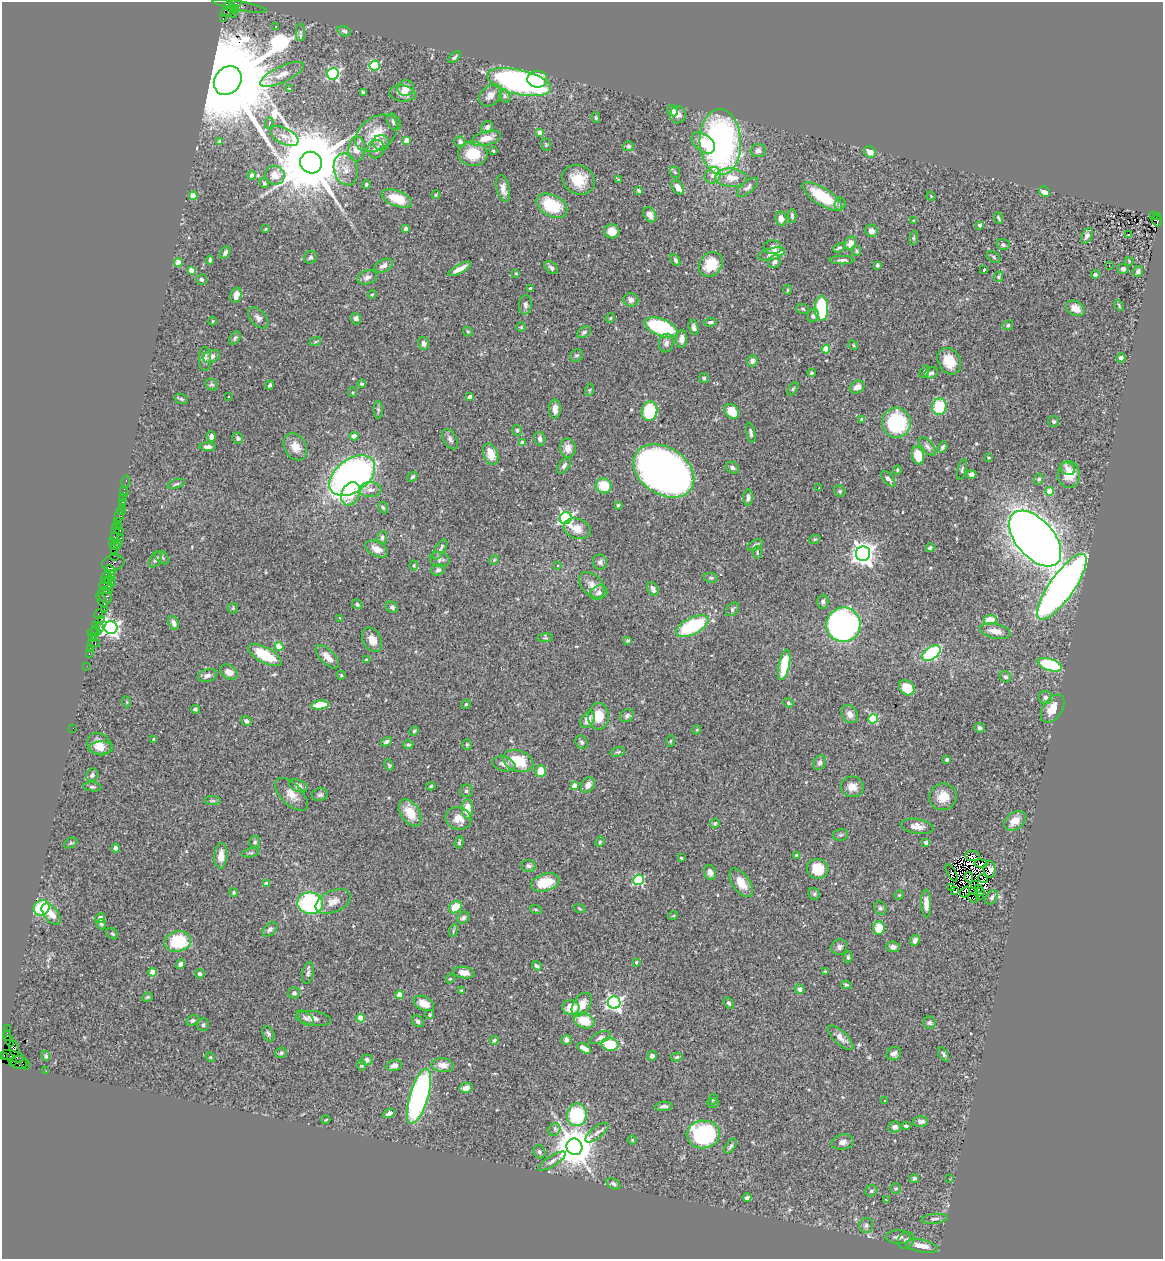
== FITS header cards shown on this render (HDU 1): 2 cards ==
NAXIS1  =                 1161
NAXIS2  =                 1257

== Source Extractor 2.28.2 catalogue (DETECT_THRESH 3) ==
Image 1161 x 1257 px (HDU 1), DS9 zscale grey, 1 PNG px = 1 image px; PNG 1165 x 1261 px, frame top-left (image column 1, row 1257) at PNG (2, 2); each listed source drawn as its Kron ellipse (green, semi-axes under 4 px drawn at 4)
Background 0.688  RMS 0.043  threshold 0.128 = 3 sigma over >= 5 px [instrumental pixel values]
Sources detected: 528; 5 with non-positive FLUX_AUTO (blend fragments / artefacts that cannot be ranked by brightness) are neither listed nor drawn; of the other 523, the 500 brightest by FLUX_AUTO listed and drawn (23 fainter detections omitted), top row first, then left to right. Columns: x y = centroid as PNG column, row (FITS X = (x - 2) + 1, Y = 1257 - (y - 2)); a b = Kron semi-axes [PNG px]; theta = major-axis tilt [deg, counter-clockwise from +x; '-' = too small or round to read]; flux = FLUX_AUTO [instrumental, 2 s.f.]
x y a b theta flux
235 3 6 3 17 160
240 6 27 4 -10 84
230 8 6 4 -35 250
235 9 4 3 - 100
229 11 9 4 20 290
233 13 3 2 - 36
223 19 3 2 - 280
276 26 3 3 - 2.8
344 31 7 5 -21 7.9
300 32 9 4 89 7.3
454 57 7 3 42 5.5
375 65 5 5 - 200
282 74 24 8 25 35
333 74 6 5 - 440
538 79 10 8 -1 51
228 81 15 13 50 89000
519 82 33 12 -13 680
406 88 8 7 - 31
289 89 3 2 - 5
363 93 4 3 - 5.2
402 93 13 8 -7 20
491 95 13 9 43 21
505 96 7 5 -62 6.3
673 111 6 5 - 18
678 115 8 8 - 16
596 118 5 4 - 3.7
394 122 9 6 -56 9.8
269 123 5 3 - 6.3
487 127 6 5 - 11
377 133 23 16 35 69
540 133 4 4 - 27
284 136 15 8 -26 24
486 138 15 7 16 32
407 140 4 4 - 45
220 142 4 3 - 6.5
460 142 6 5 - 7.1
720 142 33 20 -87 910
381 143 8 7 - 13
703 143 13 8 -38 59
546 144 6 5 - 4
628 146 5 5 - 6
357 149 12 8 85 32
376 149 9 8 - 16
758 150 7 6 - 9.7
493 151 3 3 - 2.9
870 152 6 5 - 27
473 154 14 12 -5 74
311 163 11 10 - 38000
346 169 16 12 -74 35
675 172 6 5 - 4.1
275 175 10 9 - 28
713 175 8 7 - 15
252 176 4 4 - 40
731 178 16 9 -4 44
578 180 17 14 -28 65
618 180 4 3 - 3.4
264 183 5 4 - 5.1
366 184 4 4 - 4.2
678 187 8 5 -56 22
748 187 13 6 41 11
503 189 14 6 -77 19
638 190 4 3 - 3.2
1044 191 6 5 - 22
436 195 4 3 - 3
193 196 4 4 - 47
822 196 23 8 -32 120
931 196 5 4 - 2.7
397 199 16 7 -20 76
840 204 6 5 - 7.1
552 206 16 10 -27 120
650 215 8 6 -58 21
1153 215 3 2 - 160
792 216 7 4 -87 6.2
1157 216 2 2 - 62
999 218 6 3 -65 4.1
781 219 7 5 -81 19
914 220 4 3 - 3
1157 220 6 5 - 220
980 225 4 3 - 5.4
265 229 3 3 - 2.9
406 229 4 3 - 7.9
612 231 8 7 - 31
871 231 6 6 - 14
1128 235 3 3 - 46
1087 236 8 5 61 10
914 238 7 3 82 3.5
850 243 7 5 60 28
1003 245 6 5 - 7.2
773 247 9 7 -8 13
839 248 6 4 28 5.3
856 251 5 4 - 5.1
225 252 7 4 60 7.4
772 254 14 5 15 57
310 257 6 6 - 7.3
994 257 7 5 -38 4.9
210 260 4 3 - 6.3
675 260 6 4 -61 7.1
842 260 12 4 0 8.3
775 261 7 6 - 12
1129 261 4 4 - 2.8
178 262 4 4 - 60
711 264 13 11 49 69
877 265 4 3 - 5
1109 265 2 2 - 2.7
384 266 10 6 26 13
551 268 8 5 -42 8.4
460 269 13 4 29 22
1123 269 5 5 - 7.1
191 270 4 4 - 34
984 270 3 3 - 7.8
1138 271 5 5 - 7.8
516 273 3 2 - 2.5
1095 275 4 4 - 9.5
367 277 10 7 18 12
998 277 5 4 - 3.8
201 279 5 5 - 6.2
531 288 3 3 - 6.6
787 290 5 3 - 3
372 294 4 3 - 3.4
236 295 8 5 76 25
631 300 7 6 - 12
525 305 10 6 86 11
1119 305 6 2 -64 3.3
821 308 12 6 -88 210
1075 308 10 7 -29 23
803 309 6 5 - 4.5
813 316 7 5 62 7.3
258 318 12 7 -47 12
610 318 5 4 - 3.2
356 319 6 5 - 7.8
212 321 4 3 - 2.5
710 322 7 4 5 6.2
1008 325 5 5 - 4.9
521 327 4 4 - 2.8
661 327 17 8 -21 230
694 327 8 4 -77 8.6
468 331 5 4 - 3.4
584 332 7 5 32 6.6
235 338 7 4 58 6.2
682 339 8 5 85 19
315 342 6 3 19 3.8
423 343 6 5 - 11
666 343 9 7 76 13
853 345 5 4 - 3.6
826 349 4 4 - 61
577 355 7 6 - 6.5
211 356 9 6 20 15
1121 358 4 4 - 7.2
205 359 12 6 -89 11
752 361 5 5 - 8.8
949 361 14 11 -58 57
924 372 7 4 60 5.7
811 373 4 4 - 4.8
931 373 7 5 26 8.5
704 378 5 5 - 4.2
362 384 4 4 - 3.9
212 385 7 5 -33 5.7
270 385 4 3 - 5.4
857 387 8 6 29 18
793 389 7 4 58 4
589 390 6 4 70 4.3
353 392 5 4 - 3.3
229 396 3 3 - 6.1
470 397 4 4 - 17
181 399 7 5 -21 4.4
939 407 8 7 - 110
555 409 9 6 89 21
378 410 9 4 -89 5.2
649 411 10 7 78 150
732 411 8 6 -42 69
861 419 4 3 - 3.2
1054 421 5 5 - 5.7
896 423 15 14 - 230
517 430 5 5 - 5.1
751 433 10 4 -78 7.7
211 436 5 4 - 12
354 436 4 4 - 14
238 438 6 5 - 5
450 439 11 6 -60 10
540 439 7 5 -75 10
522 443 4 4 - 24
927 446 11 5 -51 9.2
208 447 8 4 -2 12
295 447 14 11 -60 35
942 447 6 4 58 6.3
568 448 9 8 - 23
491 454 11 7 -71 37
918 455 9 6 -78 66
988 457 4 4 - 3.6
564 466 9 5 54 8.5
732 468 7 5 -32 7.4
962 469 11 4 77 5.7
1068 469 8 6 -34 13
897 470 4 4 - 3.6
664 471 33 23 -33 1800
971 474 5 4 - 9.3
1069 474 13 11 -85 58
352 476 26 16 36 1300
412 477 6 4 41 5.9
888 479 9 5 -49 12
1039 479 5 4 - 5.4
126 481 6 3 75 20
176 484 9 4 18 5.5
604 486 8 7 - 66
819 488 3 2 - 2.9
370 490 11 7 0 16
840 491 6 5 - 4.8
1050 491 4 4 - 57
124 492 4 2 - 25
350 494 12 8 64 46
123 497 3 2 - 4.7
748 498 8 5 87 9.2
122 502 4 3 - 33
618 505 3 3 - 3.5
123 507 2 2 - 11
383 508 6 4 -61 4.6
121 511 5 2 - 25
119 516 5 4 - 32
566 518 6 6 - 640
118 521 2 2 - 25
117 526 5 3 - 39
116 529 2 2 - 34
577 529 14 9 -20 31
119 531 3 3 - 40
114 537 3 3 - 38
121 538 3 2 - 72
382 538 7 5 81 6.2
815 539 6 3 18 3.4
1035 539 33 19 -49 3600
113 542 3 2 - 51
118 543 3 2 - 11
755 545 8 4 33 8.5
115 546 4 2 - 56
930 548 4 3 - 6.6
376 549 12 7 -29 26
440 550 11 5 59 13
114 551 2 2 - 39
757 552 6 3 -88 3.3
863 554 7 7 - 2500
114 556 2 2 - 11
162 558 8 5 -37 5.7
156 559 9 5 60 6.8
440 559 10 7 -13 9.5
494 560 5 4 - 3.3
600 562 7 7 - 9.2
113 563 11 8 10 160
414 565 5 4 - 2.8
558 565 4 3 - 3.4
110 570 5 3 - 570
438 570 6 5 - 7
112 575 4 4 - 290
106 577 6 3 74 170
711 578 7 4 -9 5.6
109 580 4 2 - 37
112 582 2 2 - 34
106 585 6 6 - 120
592 585 15 10 -48 27
1062 587 39 12 55 2000
108 589 5 3 - 110
653 589 7 5 -61 15
599 593 9 6 24 10
105 595 8 6 -61 320
102 600 8 3 -59 74
823 602 7 5 89 8.1
357 604 5 4 - 5.8
392 607 6 5 - 6
233 608 5 5 - 3.9
104 609 2 2 - 42
732 609 8 5 49 8.1
99 614 5 3 - 63
340 618 4 3 - 5.6
101 619 3 2 - 49
990 620 7 5 9 45
173 623 7 4 -66 14
843 625 17 17 - 890
95 626 3 3 - 30
692 626 18 8 27 210
100 627 3 2 - 47
111 628 6 6 - 1100
95 629 3 2 - 51
995 631 15 7 -12 28
94 632 7 3 7 75
93 637 3 2 - 13
545 638 8 3 4 3.7
372 640 13 9 -62 28
628 641 4 3 - 3.7
94 643 6 3 -13 140
279 647 4 4 - 65
90 648 2 2 - 9.1
89 653 3 2 - 58
931 653 10 6 35 230
265 655 18 7 -28 120
327 657 15 7 -45 24
366 659 4 3 - 2.8
784 665 15 5 78 99
1050 665 13 6 -18 220
87 666 2 2 - 17
229 672 9 6 -32 22
208 675 10 6 14 11
341 675 4 4 - 3.4
1005 677 6 5 - 7.4
907 688 8 7 - 69
1045 697 6 6 - 9.4
127 702 5 3 - 2.7
788 703 5 4 - 4.2
466 704 5 4 - 3.4
320 705 9 4 6 55
195 709 4 3 - 5
1053 709 15 9 56 38
850 714 9 7 -58 19
598 716 13 10 -89 50
627 716 7 6 - 8.2
873 719 5 4 - 170
588 720 9 6 58 24
246 721 5 5 - 7.1
73 728 2 2 - 100
980 728 5 5 - 7.4
697 730 4 4 - 2.8
414 731 5 4 - 3.6
154 740 3 3 - 4.7
670 741 6 4 87 3.6
386 742 6 4 28 7.2
582 742 7 5 -60 7.2
99 744 13 10 -32 32
408 745 5 4 - 4.6
467 745 5 5 - 4
101 748 12 6 2 18
618 752 7 4 15 4.9
947 759 3 3 - 12
518 761 16 10 -19 87
820 763 7 6 - 9.6
504 764 12 7 -14 17
389 765 6 3 -64 3.4
541 771 6 5 - 46
92 775 6 6 - 8.9
574 785 4 4 - 35
588 785 8 6 54 19
298 786 10 6 -24 13
431 786 4 3 - 4.6
92 787 9 4 -5 6
852 787 11 10 - 26
466 791 6 6 - 6.9
291 794 20 10 -45 30
320 795 8 6 14 7.1
943 797 14 13 - 41
213 801 8 4 0 5.3
467 809 10 5 -89 42
410 813 15 9 -57 56
458 818 13 11 -15 30
1015 821 12 8 38 33
715 823 5 4 - 4.3
917 826 16 7 -9 22
840 835 8 5 14 5.7
255 842 6 5 - 5.1
459 842 6 4 74 4.3
600 842 5 4 - 4.3
926 842 4 4 - 19
71 843 7 5 27 4.9
116 848 4 4 - 11
251 853 9 3 13 5
221 856 13 6 86 29
797 856 4 4 - 9.1
973 856 7 5 -7 12
681 858 3 3 - 3.4
981 864 6 3 -10 3.8
529 866 7 6 - 7.8
818 869 11 10 - 75
990 869 8 6 -83 5.4
710 872 8 5 -73 13
952 873 9 3 -61 3.1
969 877 5 3 - 8
983 879 4 3 - 3
639 880 5 5 - 250
545 882 14 8 16 74
741 883 16 8 -55 44
266 884 4 4 - 17
974 884 2 2 - 2.6
951 887 4 2 - 4.5
978 889 2 2 - 2.7
955 891 2 2 - 4.2
233 892 4 4 - 4.1
965 892 6 2 51 10
980 892 3 2 - 5.3
814 894 6 5 - 4.9
899 895 5 4 - 3
979 896 3 2 - 7.7
992 897 8 5 57 8.5
974 898 6 2 -23 2.8
333 901 18 11 24 25
310 903 12 11 - 320
926 903 14 5 -88 21
455 907 7 5 40 53
42 908 8 7 - 130
880 908 7 5 -62 6.2
579 909 6 3 -19 2.8
536 910 6 4 -20 3.1
51 914 12 7 -50 29
673 916 5 3 - 2.6
100 918 5 4 - 11
463 918 6 5 - 9.6
101 924 5 5 - 5.5
879 928 7 5 87 53
270 929 8 5 39 8.9
453 931 6 4 73 4.1
112 934 6 5 - 4.3
915 940 6 4 63 10
178 942 13 10 14 150
839 947 8 7 - 9.2
893 947 6 5 - 11
848 957 6 4 85 5.2
636 962 4 3 - 4.6
181 964 5 4 - 14
537 966 5 3 - 6
153 972 4 4 - 48
825 972 3 3 - 3.5
308 973 11 5 77 8.4
464 973 11 6 -8 23
200 974 5 4 - 7.8
450 979 5 4 - 3.4
846 985 5 3 - 3.8
800 989 5 5 - 13
462 990 3 2 - 2.9
294 993 5 5 - 8.1
399 995 4 4 - 44
147 997 5 4 - 3.8
424 1003 11 6 -27 32
614 1003 6 6 - 750
729 1003 6 4 -58 6
582 1005 13 8 56 37
571 1007 8 7 - 48
430 1014 5 4 - 4.1
305 1018 10 5 -41 9.5
314 1018 17 7 -8 19
361 1018 4 4 - 70
193 1020 6 5 - 6.1
418 1021 6 5 - 7.6
584 1021 10 7 -19 60
929 1023 6 6 - 6.1
203 1025 6 5 - 5.6
8 1029 2 2 - 11
268 1034 8 5 -61 7.1
7 1035 5 2 - 38
600 1038 11 5 21 12
841 1038 16 6 -43 20
494 1040 4 3 - 4.1
566 1040 5 5 - 10
10 1041 6 2 -72 43
610 1044 8 6 -12 90
584 1048 7 4 -30 26
14 1049 8 5 -74 300
281 1053 6 5 - 5.1
894 1054 7 6 - 12
944 1054 8 4 -59 6.3
3 1056 4 3 - 45
13 1056 12 5 -16 270
46 1056 5 4 - 5.8
652 1056 5 4 - 8.6
210 1057 5 4 - 2.7
677 1057 6 4 13 5.3
366 1060 6 5 - 12
13 1061 3 2 - 40
19 1063 8 6 0 300
25 1064 5 3 - 130
361 1065 5 4 - 6.1
394 1065 7 5 12 13
443 1065 11 7 -6 23
46 1071 2 2 - 13
466 1088 6 5 - 16
419 1096 28 9 73 630
713 1099 5 3 - 3
885 1101 3 2 - 4.8
713 1103 6 5 - 4.3
664 1106 9 4 7 8.8
389 1113 6 4 28 12
577 1115 11 10 - 220
326 1120 5 3 - 2.6
921 1122 7 5 1 11
906 1126 4 2 - 4.4
895 1127 6 5 - 9.3
554 1130 7 5 50 10
597 1133 14 5 38 13
703 1134 16 14 4 440
632 1140 4 4 - 2.8
843 1142 11 7 10 15
730 1146 8 4 53 6.1
574 1147 8 8 - 9300
539 1152 7 5 -63 6.4
552 1161 16 5 32 13
914 1178 5 4 - 4.3
949 1179 4 3 - 2.8
613 1184 7 5 -32 5.9
896 1189 5 5 - 3.9
871 1191 6 5 - 6.5
747 1198 4 3 - 6.3
887 1200 3 2 - 29
935 1219 13 5 5 10
866 1225 7 7 - 8.7
898 1237 12 7 -1 15
906 1240 9 7 55 12
922 1246 16 6 -11 43
At the frame edge (FLAGS 8, measured only in part): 2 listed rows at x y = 235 3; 3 1056
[23 fainter detections neither listed nor drawn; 5 non-positive-flux detections neither listed nor drawn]